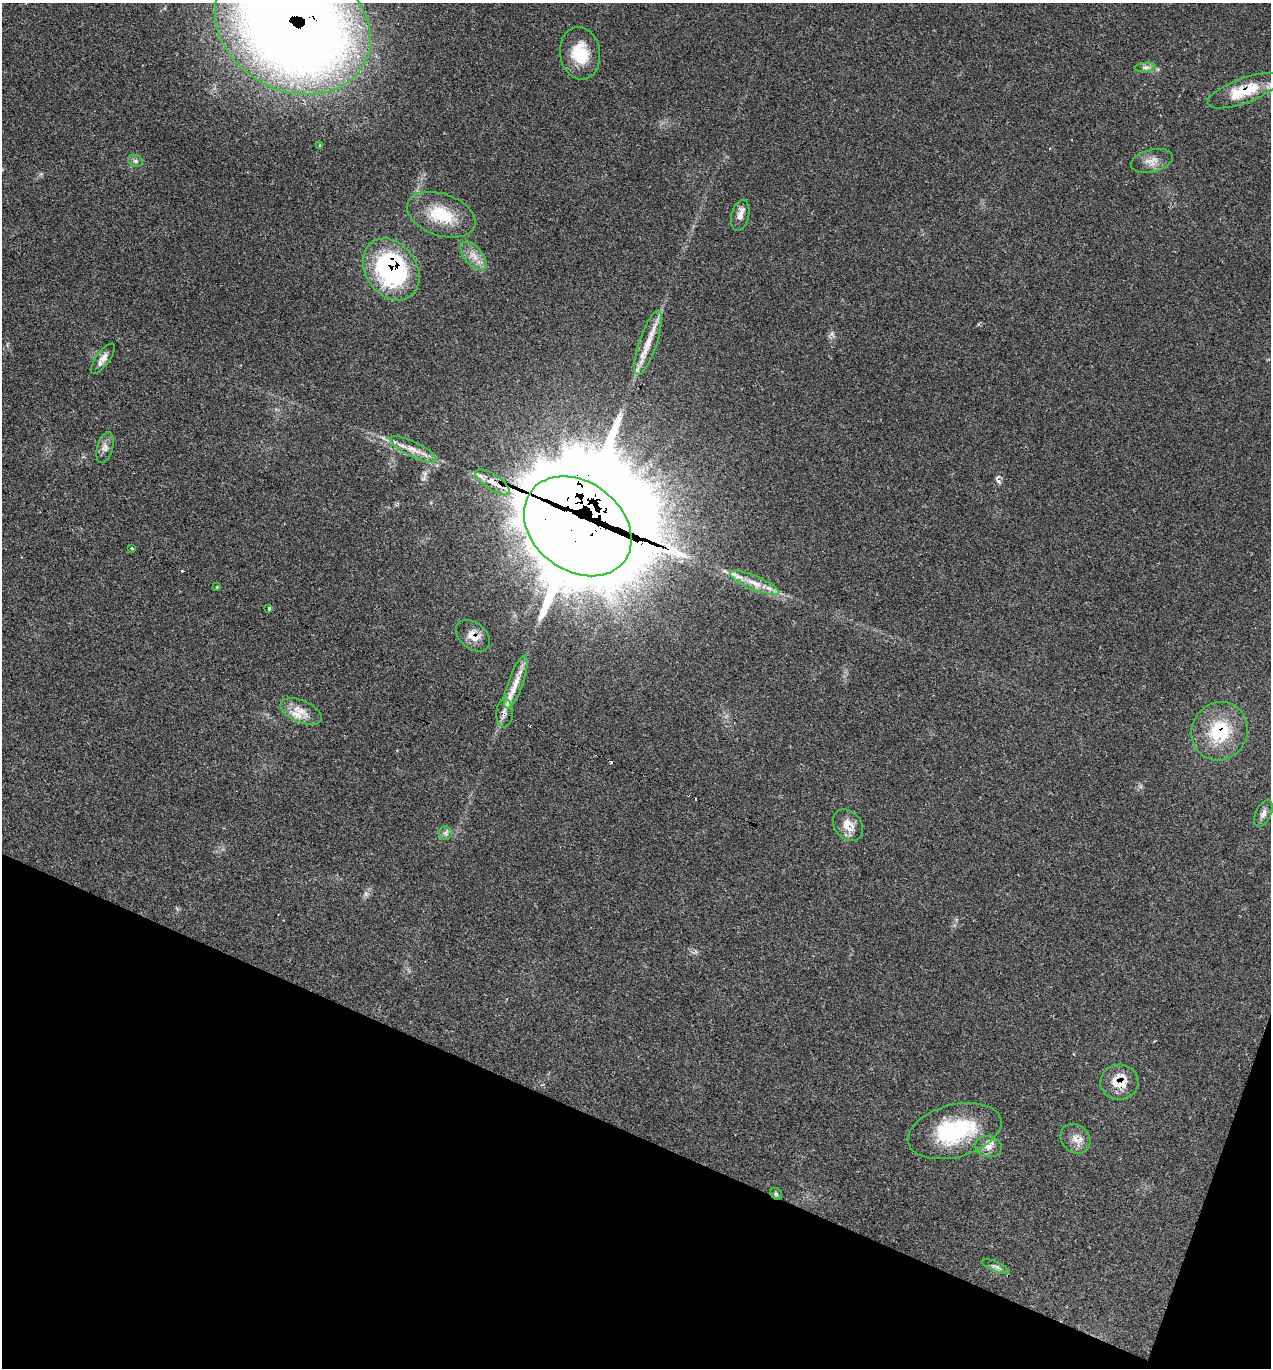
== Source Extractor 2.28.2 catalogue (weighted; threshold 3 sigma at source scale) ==
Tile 15 of 4 x 4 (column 3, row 4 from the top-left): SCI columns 2812-4080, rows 4-1369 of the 5483 x 5469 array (HDU 1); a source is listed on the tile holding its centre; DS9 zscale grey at full resolution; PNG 1273 x 1370 px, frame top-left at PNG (2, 3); each listed source drawn as its Kron ellipse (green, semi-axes under 4 px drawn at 4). Shown black and unused: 19% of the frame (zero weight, under 2 of 3 exposures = <1% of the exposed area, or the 3 px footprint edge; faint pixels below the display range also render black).
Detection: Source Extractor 2.28.2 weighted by HDU 2 'WHT'; one run over the whole footprint, this tile lists its part. Background 0.0807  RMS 0.0059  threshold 0.0264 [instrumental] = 3 sigma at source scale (4.5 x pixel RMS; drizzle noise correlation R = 1.50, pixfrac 1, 0.05/0.05 arcsec/px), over >= 5 px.
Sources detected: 44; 5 cosmic-ray / hot-pixel residue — neither listed nor drawn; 4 inside a brighter listed object's ellipse — not listed separately; the other 35 listed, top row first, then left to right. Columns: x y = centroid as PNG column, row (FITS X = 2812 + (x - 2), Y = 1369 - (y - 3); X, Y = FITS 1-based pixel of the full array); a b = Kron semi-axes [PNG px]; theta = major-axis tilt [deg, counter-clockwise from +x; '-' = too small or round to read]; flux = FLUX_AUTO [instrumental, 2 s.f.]
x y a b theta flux
293 26 81 64 -28 960
580 53 26 20 -81 18
1145 67 11 4 5 1.9
1244 91 38 12 20 23
320 146 4 3 - 2.5
135 161 7 6 - 1.5
1152 161 21 11 14 5.9
441 215 35 21 -19 23
740 216 16 8 77 4.3
474 256 17 9 -49 5.9
391 269 33 25 -55 98
648 343 34 9 71 11
103 359 18 7 54 4
105 448 16 8 75 3.5
413 449 26 7 -26 7
492 482 20 8 -34 6.4
578 526 58 44 -37 8200
132 549 3 3 - 3.2
755 583 26 7 -22 8.5
217 587 3 3 - 2.1
269 609 3 3 - 1.7
473 636 19 13 -39 7.4
516 682 28 7 70 8.4
301 711 22 11 -23 8.2
505 713 14 8 87 4.2
1220 731 30 28 58 32
1263 813 14 7 65 3
848 825 17 13 -52 7.1
445 833 7 6 - 1.8
1119 1082 19 17 4 13
955 1131 48 26 15 55
1075 1139 16 13 -43 6
988 1147 13 10 -9 5
776 1194 6 5 - 0.89
996 1267 15 4 -23 2.2
Overlapping masked pixels (flux is a lower limit): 11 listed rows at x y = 293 26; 1244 91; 391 269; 492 482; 578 526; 473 636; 505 713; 1220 731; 848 825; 1119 1082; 776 1194
Isophote crosses this tile's border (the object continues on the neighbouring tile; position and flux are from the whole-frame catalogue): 2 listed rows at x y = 293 26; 1244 91